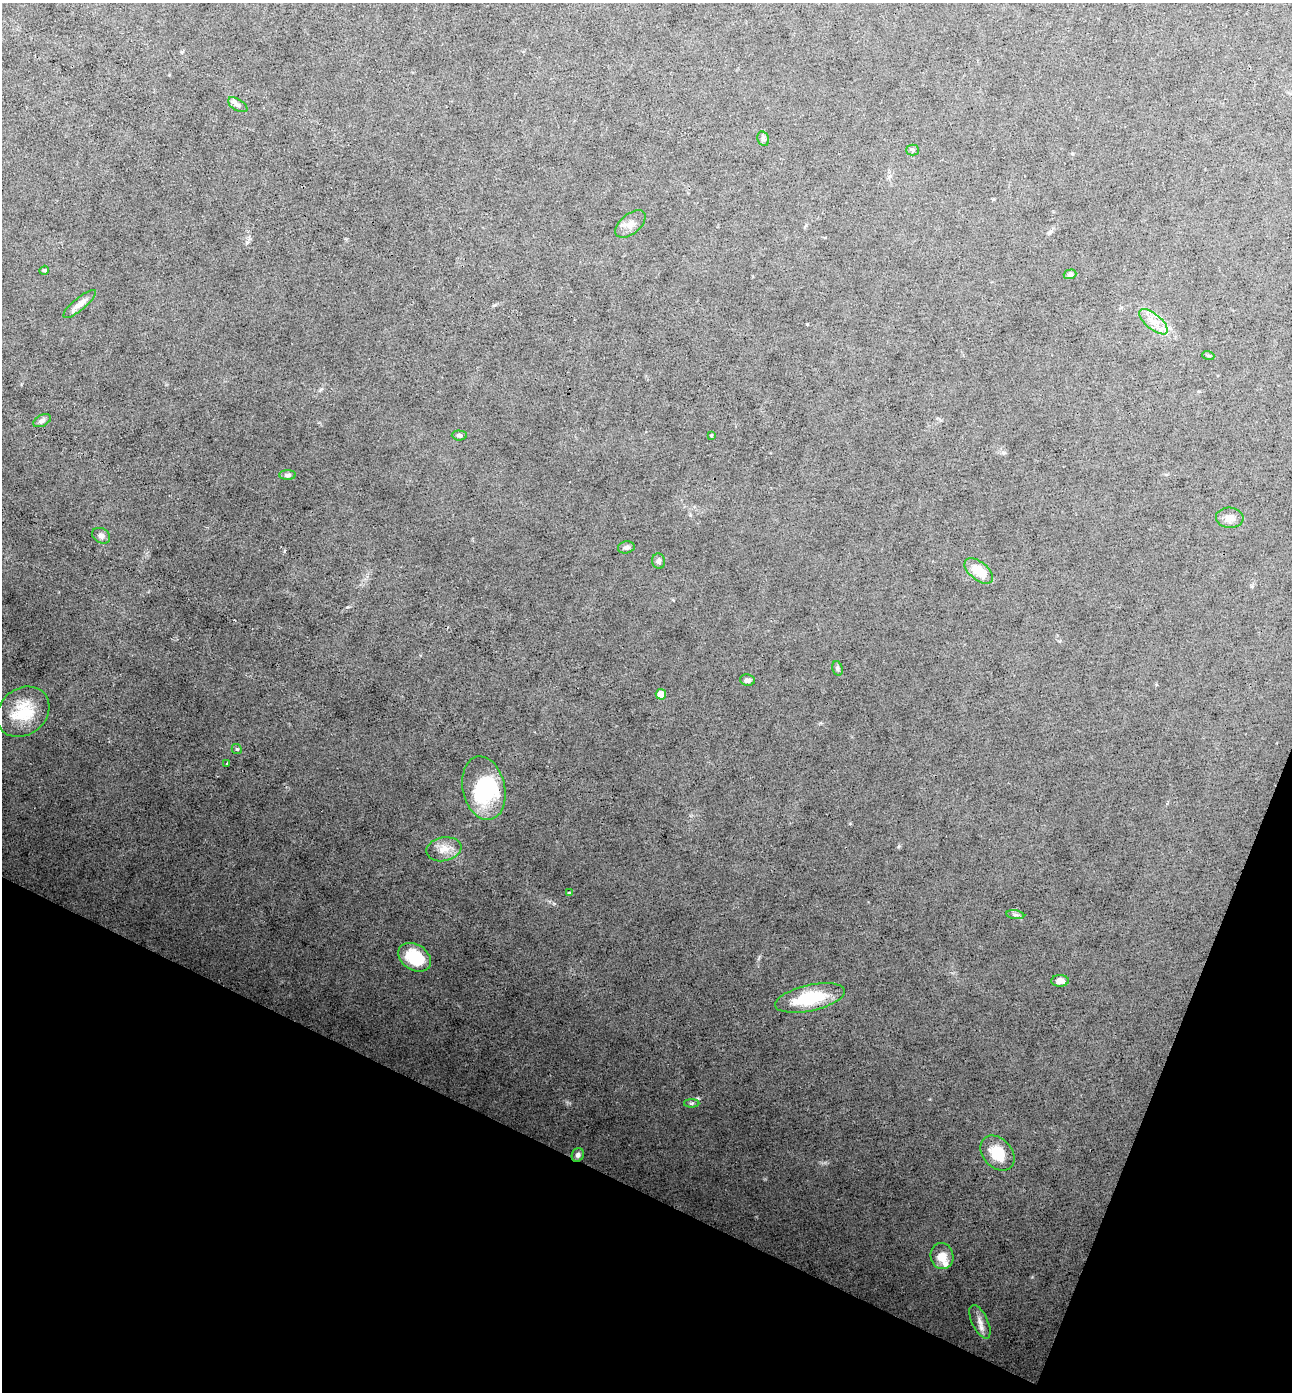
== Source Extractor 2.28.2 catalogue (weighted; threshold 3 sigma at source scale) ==
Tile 15 of 4 x 4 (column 3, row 4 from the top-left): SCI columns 2855-4144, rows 2-1391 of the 5574 x 5562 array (HDU 1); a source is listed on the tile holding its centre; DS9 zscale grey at full resolution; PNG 1294 x 1394 px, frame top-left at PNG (2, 3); each listed source drawn as its Kron ellipse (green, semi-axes under 4 px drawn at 4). Shown black and unused: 20% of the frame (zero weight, under 3 of 4 exposures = <1% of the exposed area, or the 3 px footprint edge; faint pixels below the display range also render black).
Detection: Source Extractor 2.28.2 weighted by HDU 2 'WHT'; one run over the whole footprint, this tile lists its part. Background 0.0533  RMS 0.0068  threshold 0.0304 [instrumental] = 3 sigma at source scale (4.5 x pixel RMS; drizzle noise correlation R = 1.50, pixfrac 1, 0.05/0.05 arcsec/px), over >= 5 px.
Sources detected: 41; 2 inside a brighter object's white glare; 1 cosmic-ray / hot-pixel residue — neither listed nor drawn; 2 inside a brighter listed object's ellipse — not listed separately; the other 36 listed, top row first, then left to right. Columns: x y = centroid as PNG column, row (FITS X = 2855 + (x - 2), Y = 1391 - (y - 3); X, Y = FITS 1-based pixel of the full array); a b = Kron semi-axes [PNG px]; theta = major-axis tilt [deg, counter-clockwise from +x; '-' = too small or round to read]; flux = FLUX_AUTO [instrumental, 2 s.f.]
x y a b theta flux
238 105 11 5 -31 2.4
763 139 7 5 -69 1.5
912 150 6 5 - 1.2
630 224 18 10 40 5.3
44 270 5 4 - 0.83
1070 274 6 4 17 1.5
80 304 20 6 40 5
1153 322 17 7 -40 7
1208 355 6 4 -19 0.83
42 421 9 5 26 1.9
459 435 7 5 -2 1.2
711 435 3 3 - 0.63
287 475 8 4 0 1.6
1230 518 14 10 -3 4.5
101 536 9 7 -31 2.5
626 547 8 6 12 1.9
659 561 8 6 -79 1.8
979 571 17 9 -39 13
837 668 7 5 -74 1.2
747 680 7 5 -7 2.1
661 694 5 5 - 11
23 712 28 23 39 25
237 749 5 4 - 0.82
227 763 3 2 - 0.82
484 788 32 21 -77 42
444 849 17 12 11 8
569 893 4 3 - 0.77
1015 915 9 4 -8 1.6
415 957 18 13 -33 22
1060 981 9 6 0 4.3
810 998 35 13 12 34
692 1103 7 4 0 1.2
997 1153 20 14 -48 16
578 1155 7 6 - 2.5
942 1256 13 11 -80 8.7
980 1322 18 8 -65 4.9
Unlisted compact peaks at least as high as the median listed source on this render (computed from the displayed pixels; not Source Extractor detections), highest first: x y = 347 607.